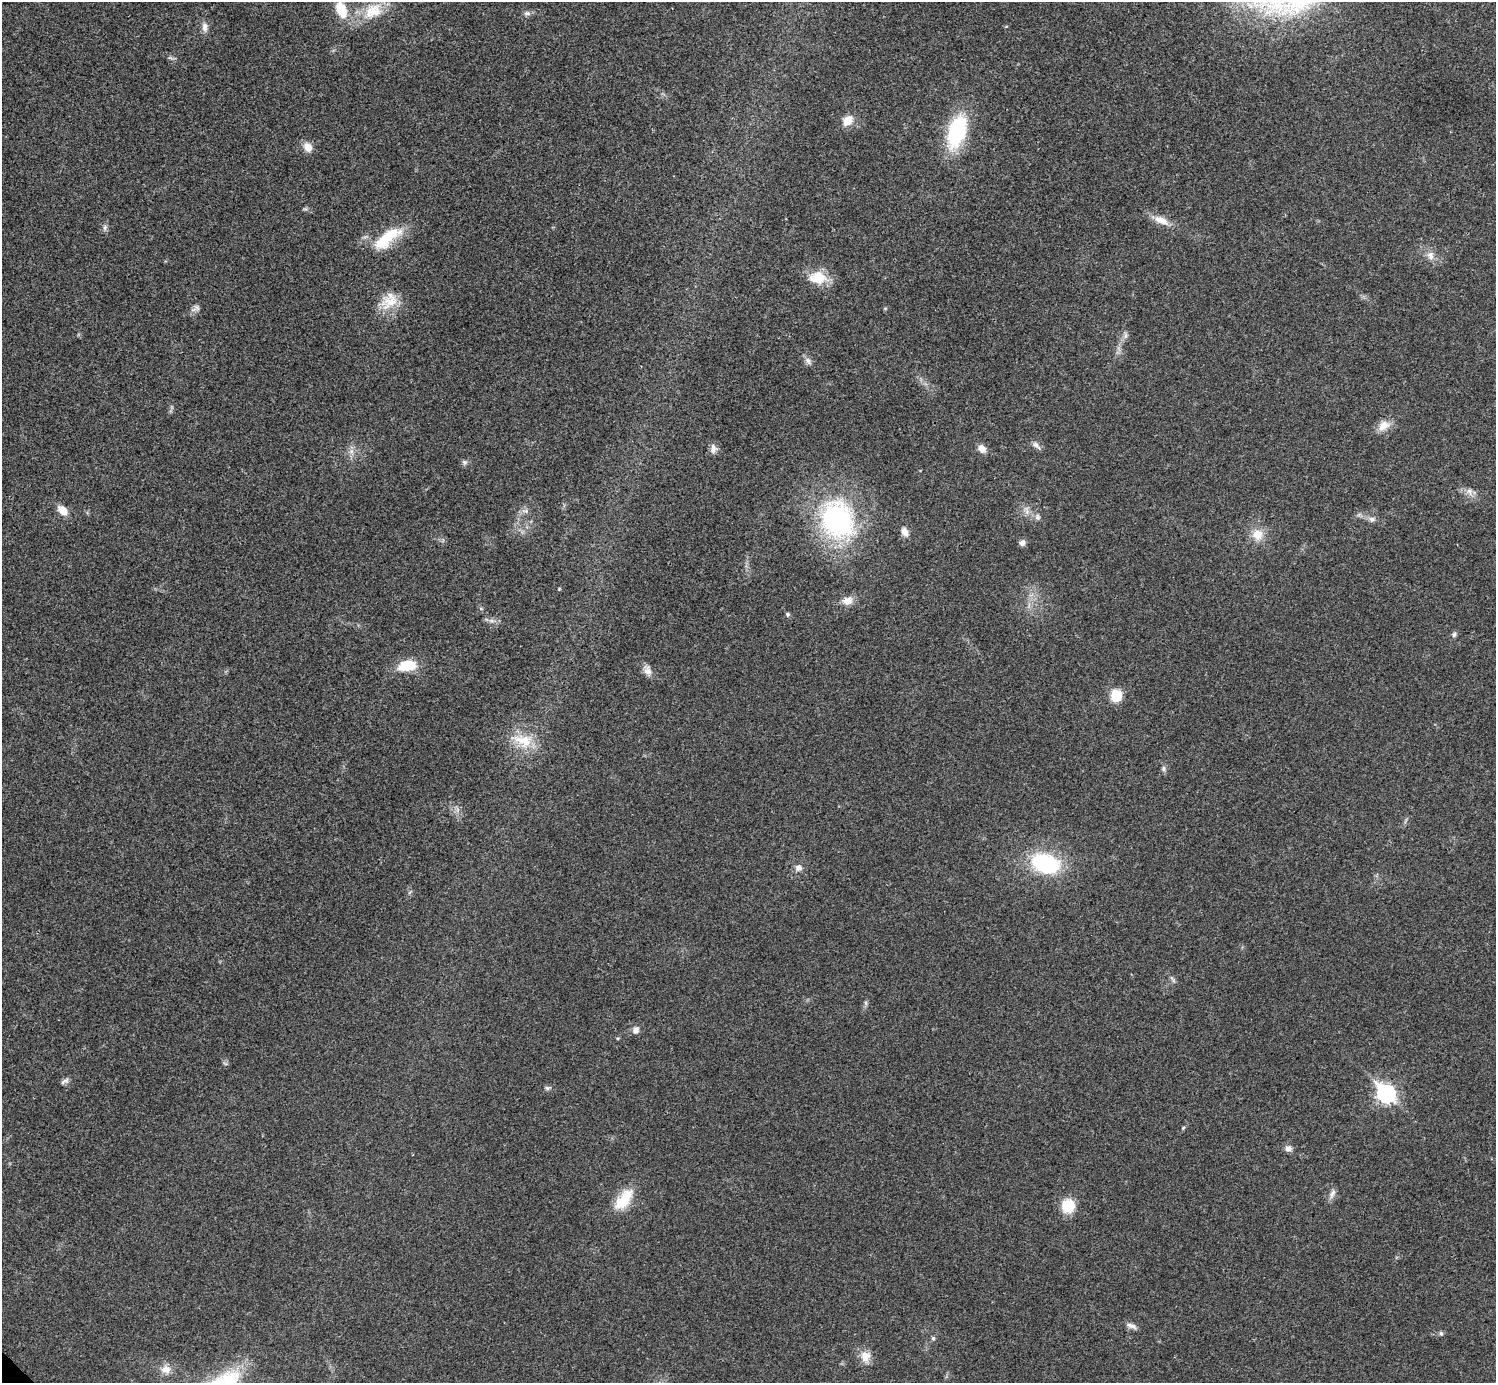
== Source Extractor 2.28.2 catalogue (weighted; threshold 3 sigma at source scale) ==
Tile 10 of 4 x 4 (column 2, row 3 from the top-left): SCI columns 1520-3013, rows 1541-2921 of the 6012 x 6012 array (HDU 1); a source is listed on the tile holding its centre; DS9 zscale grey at full resolution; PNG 1498 x 1385 px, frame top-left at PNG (2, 2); no overlay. Shown black and unused: <1% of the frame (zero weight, under 3 of 4 exposures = <1% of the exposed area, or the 3 px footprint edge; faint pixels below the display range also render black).
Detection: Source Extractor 2.28.2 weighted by HDU 2 'WHT'; one run over the whole footprint, this tile lists its part. Background 0.0198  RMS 0.0038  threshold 0.0169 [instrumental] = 3 sigma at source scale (4.5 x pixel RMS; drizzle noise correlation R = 1.50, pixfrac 1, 0.05/0.05 arcsec/px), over >= 5 px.
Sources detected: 61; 1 long thin detection or spike segment (spike, bleed or trail) — not listed; the other 60 listed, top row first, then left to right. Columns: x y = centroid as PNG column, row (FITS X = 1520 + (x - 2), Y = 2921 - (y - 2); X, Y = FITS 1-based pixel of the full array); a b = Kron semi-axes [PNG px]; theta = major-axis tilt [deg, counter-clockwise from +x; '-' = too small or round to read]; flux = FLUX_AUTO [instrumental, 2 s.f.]
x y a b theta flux
341 9 19 12 -66 9
373 11 28 20 30 11
527 13 10 6 -9 1.2
205 27 13 7 -83 2.1
170 58 7 4 -18 0.68
848 120 11 8 47 5.3
957 132 35 17 73 32
308 147 11 9 -67 3.4
305 209 7 4 17 0.57
1161 220 20 9 -23 4.5
105 227 8 5 83 1
387 238 42 15 38 15
1430 255 13 10 -74 2.8
818 277 23 16 -1 8.6
389 301 27 19 46 8.5
196 308 14 7 30 1.6
885 308 5 3 - 0.38
1125 336 7 4 71 0.96
808 361 10 6 -67 1.5
1383 426 16 11 36 4.3
1036 445 14 6 -42 1.5
713 449 13 8 -89 1.9
982 449 10 7 -41 2.6
351 451 7 4 -72 1.1
464 462 7 5 -22 0.88
1469 491 10 7 -67 1.9
63 510 13 8 -41 4.1
526 511 6 5 - 0.86
1037 517 9 7 -81 1.3
1372 519 9 7 -1 1.5
837 520 37 29 -69 73
905 532 13 8 -65 2.3
1257 534 14 13 - 5.5
1022 543 7 7 - 1.6
848 601 15 10 19 3.2
787 614 6 5 - 0.69
1454 634 7 6 - 0.82
407 665 19 11 10 11
648 671 13 10 -71 2.4
1116 696 10 9 - 11
523 740 31 16 -19 11
1163 769 9 4 90 0.89
1046 863 26 17 -15 37
798 868 8 7 - 2
1173 980 11 4 -51 0.89
866 1003 6 4 -71 0.6
636 1030 9 8 - 1.8
618 1038 5 3 - 0.36
64 1081 14 4 38 1.1
547 1088 7 5 -20 0.77
1386 1094 9 8 - 120
1183 1128 5 4 - 0.43
1288 1149 8 7 - 1.8
624 1199 31 14 51 10
1068 1206 11 11 - 13
1131 1326 14 6 -20 1.8
1441 1333 6 5 - 0.68
933 1338 5 5 - 0.69
865 1356 15 14 - 4.1
166 1369 14 11 -10 3.1